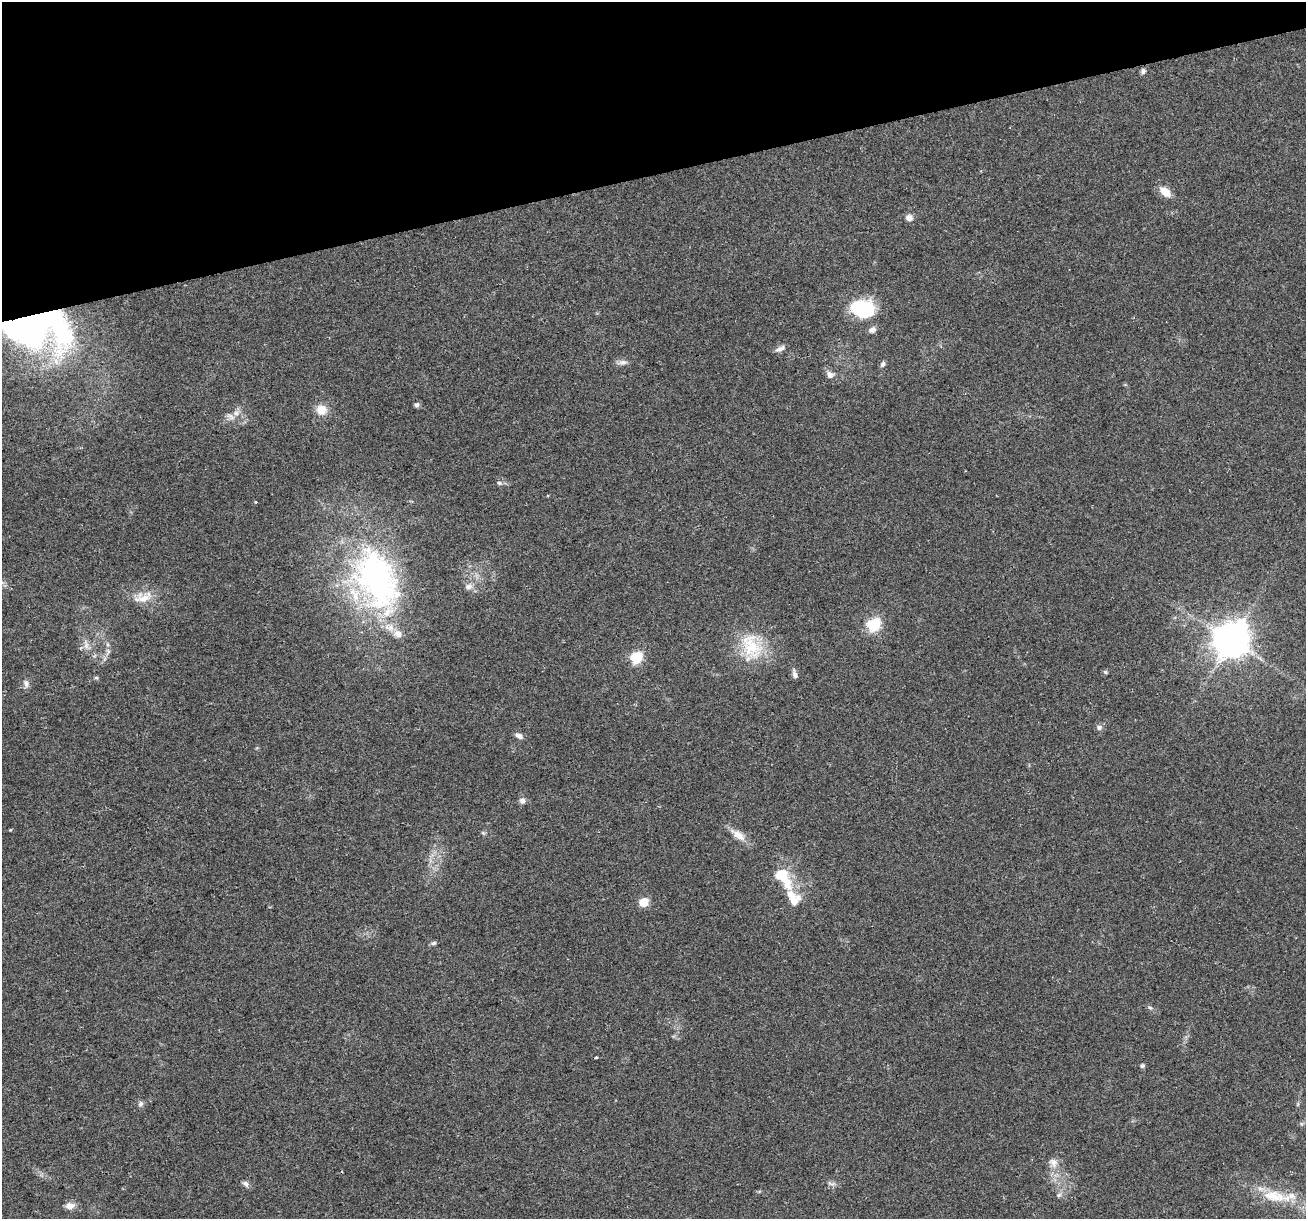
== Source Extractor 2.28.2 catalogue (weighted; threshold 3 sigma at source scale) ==
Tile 3 of 4 x 4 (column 3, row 1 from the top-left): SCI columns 2641-3944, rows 3712-4928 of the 5282 x 5037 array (HDU 1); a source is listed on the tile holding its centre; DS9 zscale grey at full resolution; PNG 1308 x 1221 px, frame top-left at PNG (2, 2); no overlay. Shown black and unused: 14% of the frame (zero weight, under 2 of 3 exposures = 2% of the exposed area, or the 3 px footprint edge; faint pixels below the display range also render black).
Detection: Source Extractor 2.28.2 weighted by HDU 2 'WHT'; one run over the whole footprint, this tile lists its part. Background 0.0666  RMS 0.008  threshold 0.0362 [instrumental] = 3 sigma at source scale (4.5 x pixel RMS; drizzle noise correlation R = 1.50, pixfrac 1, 0.0396/0.0396 arcsec/px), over >= 5 px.
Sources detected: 55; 1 inside a brighter object's white glare — not listed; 6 inside a brighter listed object's ellipse — not listed separately; the other 48 listed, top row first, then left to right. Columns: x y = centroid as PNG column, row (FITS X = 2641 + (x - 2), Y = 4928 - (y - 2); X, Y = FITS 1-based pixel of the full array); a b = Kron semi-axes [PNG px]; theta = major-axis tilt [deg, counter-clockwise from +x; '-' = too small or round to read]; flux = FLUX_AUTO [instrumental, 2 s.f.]
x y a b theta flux
1143 71 8 6 72 2.2
1165 192 13 8 -39 11
909 218 8 7 - 4.4
864 309 18 14 23 57
34 327 63 35 -3 380
872 330 10 7 31 3.4
780 349 14 6 27 3.4
622 362 14 7 6 3.7
883 364 8 5 69 2.3
830 374 10 8 -21 4.1
417 405 5 5 - 2.6
321 410 14 13 - 9.9
236 413 9 7 11 4.1
499 483 7 5 -17 1.9
376 580 86 51 -67 240
468 587 12 8 29 4.4
143 597 28 14 15 14
873 625 6 6 - 96
1231 640 11 10 - 1800
86 646 10 7 75 3.8
751 646 41 27 -78 38
108 652 11 6 81 3.3
636 658 6 6 - 70
1105 672 6 4 -22 1.1
795 674 11 6 -75 3
96 678 6 4 -1 1.1
26 683 10 7 -71 3.2
1099 727 8 7 - 2.5
519 736 10 6 -25 3.4
522 800 8 7 - 3.3
10 830 5 3 - 0.65
483 833 6 4 -44 1.2
738 835 22 9 -36 9.7
781 875 11 10 - 26
794 901 20 14 51 11
644 902 6 5 - 26
433 943 8 5 3 1.7
1150 1008 7 5 -17 1.6
596 1058 4 3 - 1.6
1142 1066 5 5 - 1.9
141 1104 8 7 - 2.3
1298 1104 7 4 71 1.1
1053 1163 14 11 -52 6.5
246 1184 9 6 -41 2.6
831 1184 14 6 -11 2.8
1059 1195 7 5 22 2
1274 1196 36 16 -11 28
70 1206 11 8 2 5.6
Overlapping masked pixels (flux is a lower limit): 1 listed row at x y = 34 327
Isophote crosses this tile's border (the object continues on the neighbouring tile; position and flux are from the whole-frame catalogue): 1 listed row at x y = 34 327